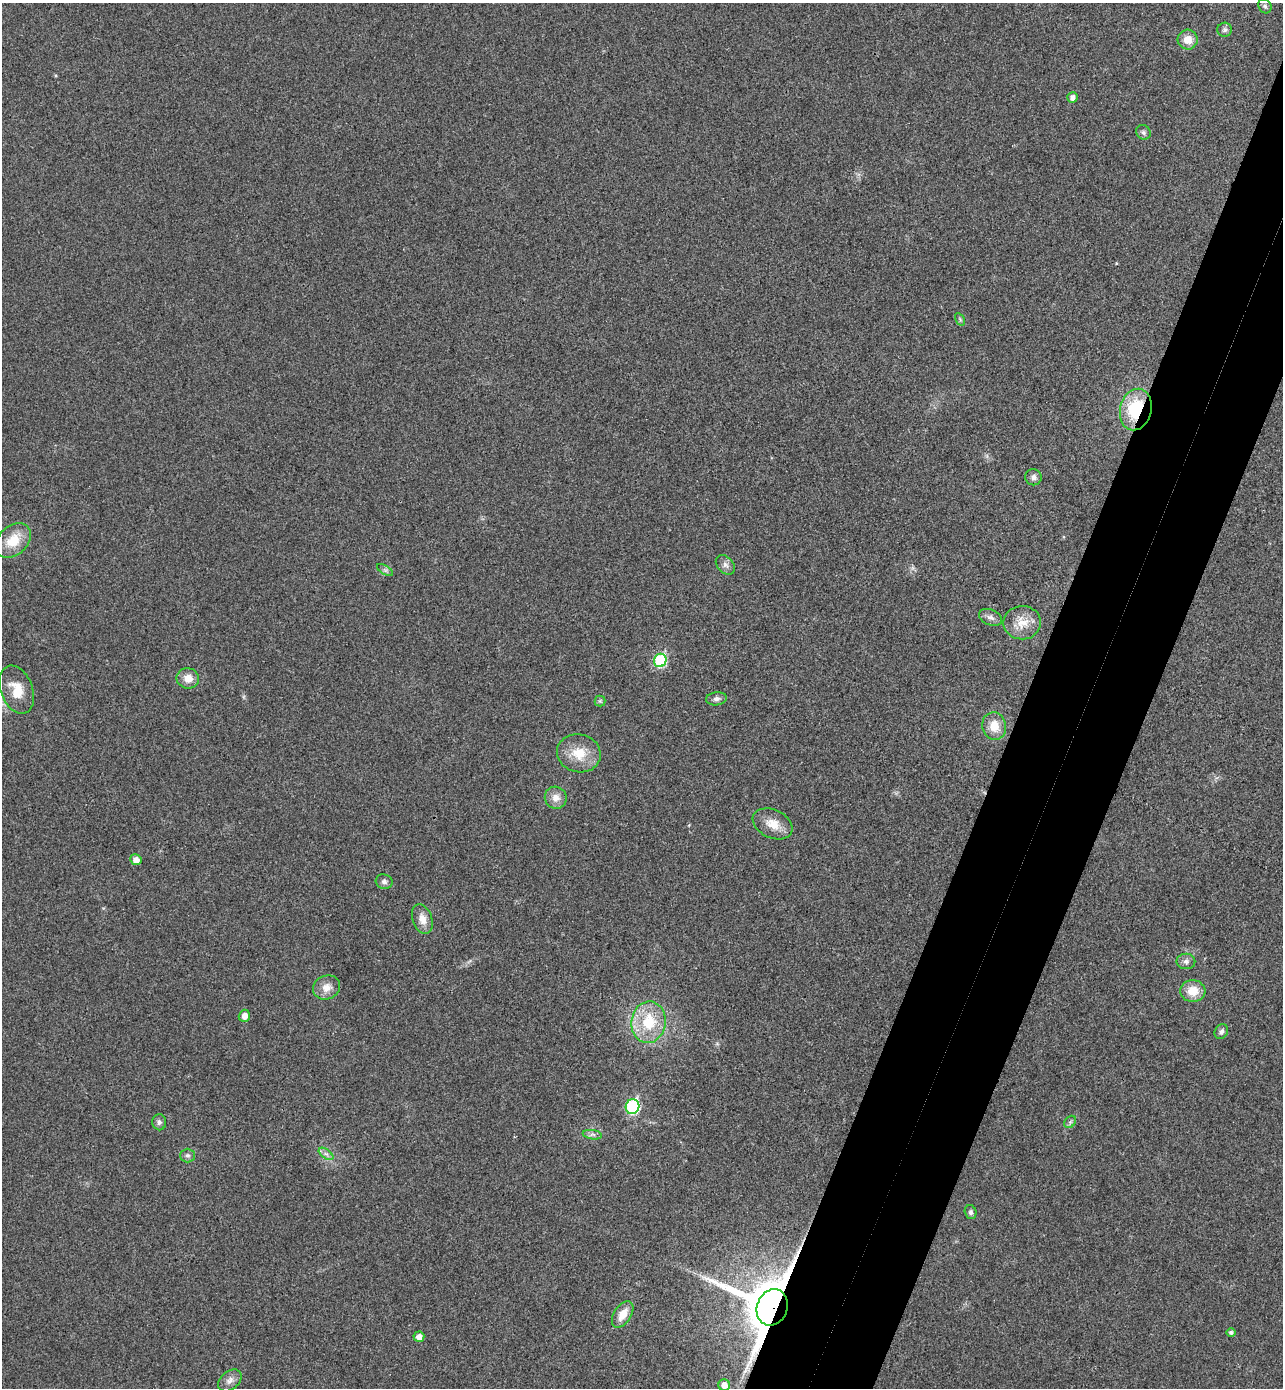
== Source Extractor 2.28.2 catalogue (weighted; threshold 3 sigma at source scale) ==
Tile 10 of 4 x 4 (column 2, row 3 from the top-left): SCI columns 1474-2754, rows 1418-2803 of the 5641 x 5604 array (HDU 1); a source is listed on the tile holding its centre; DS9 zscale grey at full resolution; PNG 1285 x 1390 px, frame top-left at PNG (2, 3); each listed source drawn as its Kron ellipse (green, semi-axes under 4 px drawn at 4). Shown black and unused: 8% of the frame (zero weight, under 3 of 4 exposures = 6% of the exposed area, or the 3 px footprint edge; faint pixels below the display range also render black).
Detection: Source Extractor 2.28.2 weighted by HDU 2 'WHT'; one run over the whole footprint, this tile lists its part. Background 0.0198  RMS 0.0062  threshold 0.028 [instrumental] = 3 sigma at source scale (4.5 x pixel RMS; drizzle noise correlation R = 1.50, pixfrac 1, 0.05/0.05 arcsec/px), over >= 5 px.
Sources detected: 44; all 44 listed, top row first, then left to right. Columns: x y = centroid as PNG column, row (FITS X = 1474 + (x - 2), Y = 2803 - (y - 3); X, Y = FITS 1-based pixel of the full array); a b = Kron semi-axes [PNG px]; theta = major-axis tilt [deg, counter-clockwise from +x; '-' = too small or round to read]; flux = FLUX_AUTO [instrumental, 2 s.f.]
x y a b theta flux
1265 6 7 6 - 1.6
1225 30 7 7 - 1.7
1188 40 10 10 - 7.2
1072 97 5 5 - 3.3
1143 132 8 6 -46 1.7
960 319 7 4 -57 1
1136 409 21 15 76 33
1033 477 8 8 - 2.7
13 541 20 14 43 15
725 565 11 8 -44 2.8
385 570 9 3 -31 1.3
990 617 12 7 -24 3
1022 623 19 16 1 10
660 660 7 6 - 52
188 678 11 10 - 6.7
17 690 25 16 -69 13
716 699 10 6 6 2.3
600 701 5 5 - 1.1
994 726 14 12 -77 9.9
579 753 22 19 -12 15
556 798 11 10 - 5.2
773 824 21 14 -25 9.3
136 860 6 5 - 4.8
384 882 8 7 - 2.1
422 919 15 9 -70 5.8
1186 961 9 7 -1 2.6
327 987 14 12 23 6
1193 991 12 11 - 10
244 1016 6 5 - 4.4
648 1022 21 17 84 24
1221 1032 8 6 57 2.3
632 1107 7 6 - 70
159 1122 8 7 - 1.9
1070 1122 7 5 47 1.3
592 1135 9 4 -8 1.8
326 1154 8 4 -36 2.1
188 1155 7 7 - 1.8
971 1212 7 6 - 1.6
772 1307 18 15 69 3400
623 1314 15 8 56 8.2
1231 1332 5 4 - 1.4
419 1337 5 5 - 4.5
230 1380 13 9 39 3.9
724 1385 6 5 - 5.4
Overlapping masked pixels (flux is a lower limit): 2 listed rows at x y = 1136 409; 772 1307